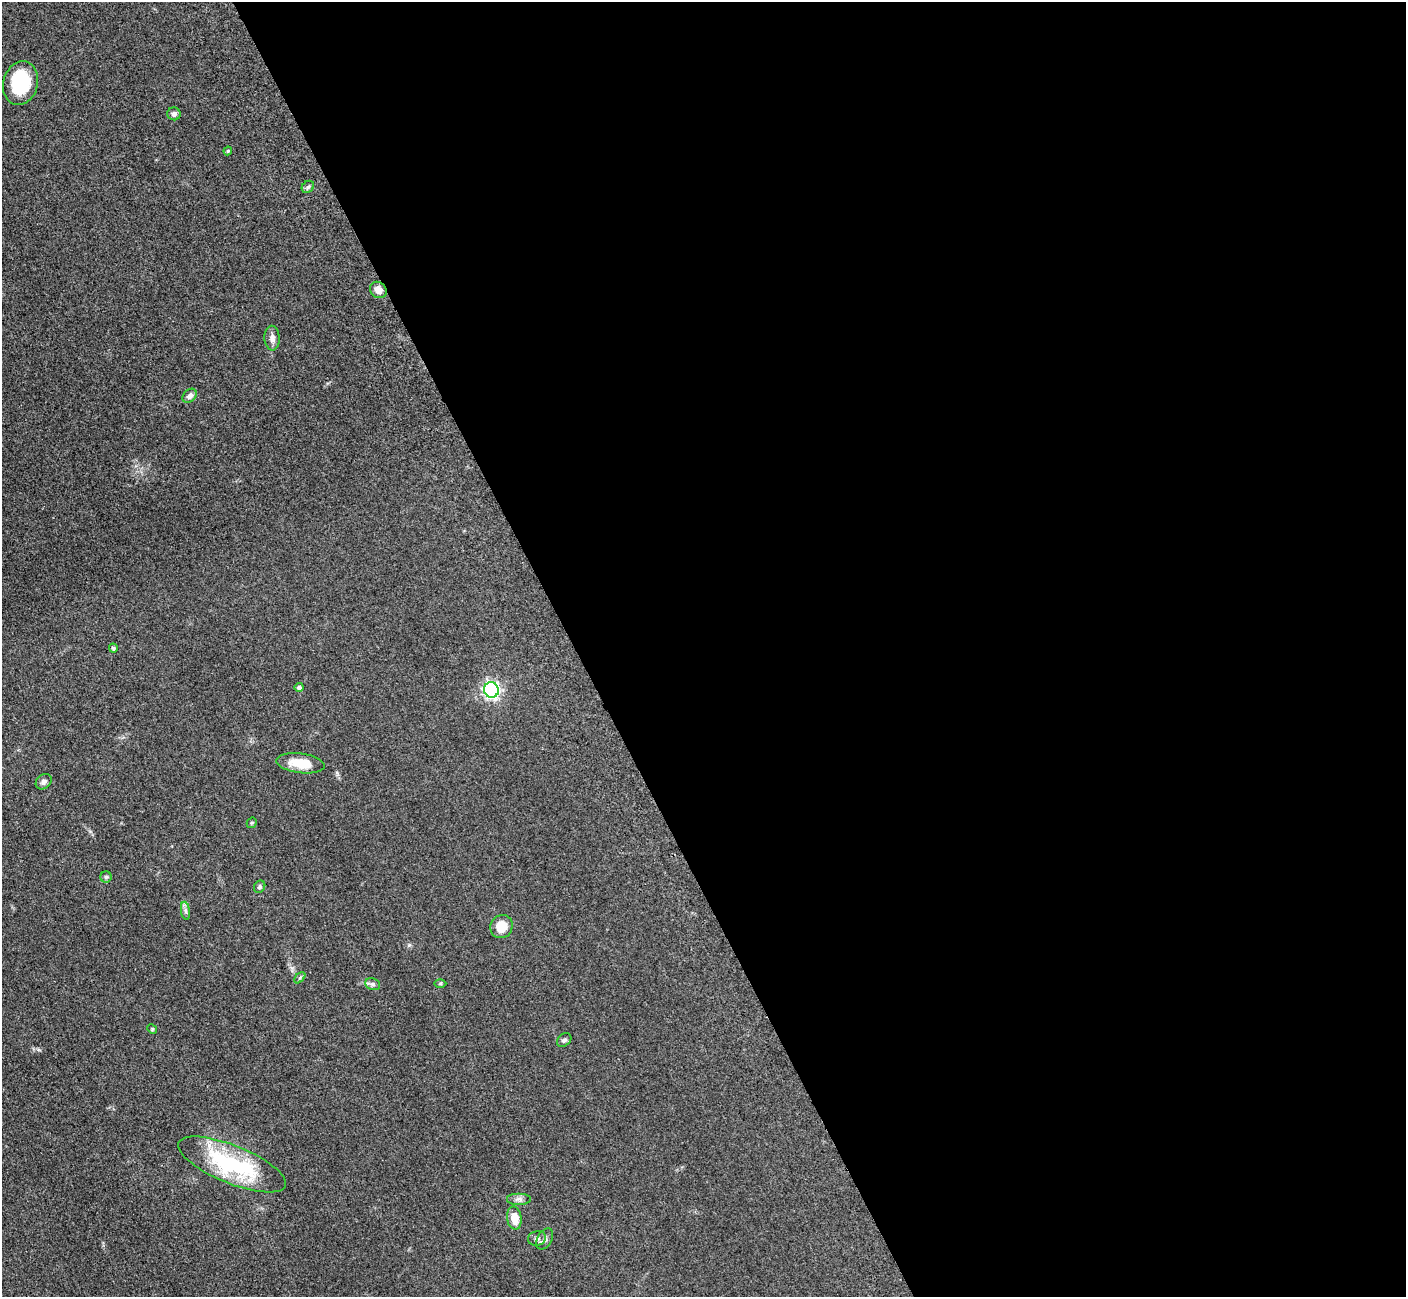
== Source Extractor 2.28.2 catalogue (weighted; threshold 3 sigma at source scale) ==
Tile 8 of 4 x 4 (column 4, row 2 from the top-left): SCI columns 4279-5682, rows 2779-4073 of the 5701 x 5665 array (HDU 1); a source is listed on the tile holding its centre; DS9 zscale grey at full resolution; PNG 1408 x 1299 px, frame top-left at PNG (2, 2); each listed source drawn as its Kron ellipse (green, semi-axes under 4 px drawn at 4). Shown black and unused: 59% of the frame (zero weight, under 3 of 5 exposures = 3% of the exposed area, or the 3 px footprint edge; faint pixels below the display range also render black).
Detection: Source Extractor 2.28.2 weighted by HDU 2 'WHT'; one run over the whole footprint, this tile lists its part. Background 0.0532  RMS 0.0059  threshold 0.0266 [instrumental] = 3 sigma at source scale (4.5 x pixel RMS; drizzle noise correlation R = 1.50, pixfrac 1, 0.05/0.05 arcsec/px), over >= 5 px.
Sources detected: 27; all 27 listed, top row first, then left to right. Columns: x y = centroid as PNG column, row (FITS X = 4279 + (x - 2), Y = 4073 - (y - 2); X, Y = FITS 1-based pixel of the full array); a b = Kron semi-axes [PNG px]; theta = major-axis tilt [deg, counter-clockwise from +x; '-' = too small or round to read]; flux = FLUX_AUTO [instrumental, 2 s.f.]
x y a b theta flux
21 83 22 17 75 32
174 114 6 6 - 1.9
228 151 4 4 - 0.61
308 187 7 5 45 1.3
378 290 9 7 -38 4.7
272 338 12 7 -88 3.1
190 396 8 6 43 2.4
113 648 4 4 - 1.2
299 687 4 4 - 1.8
491 690 8 7 - 150
301 763 24 10 -7 12
44 782 9 6 40 2.3
252 823 5 4 - 0.79
106 877 5 5 - 1
260 887 6 5 - 1
185 911 9 4 -82 1.6
501 927 12 11 - 10
300 978 7 4 45 0.87
440 983 6 4 1 0.76
373 984 8 6 -21 1.6
152 1029 5 4 - 0.59
564 1040 8 6 41 1.5
232 1164 57 19 -22 62
519 1199 12 6 0 2.2
514 1218 11 7 -81 9
537 1238 9 7 12 2
545 1239 11 7 60 2.3